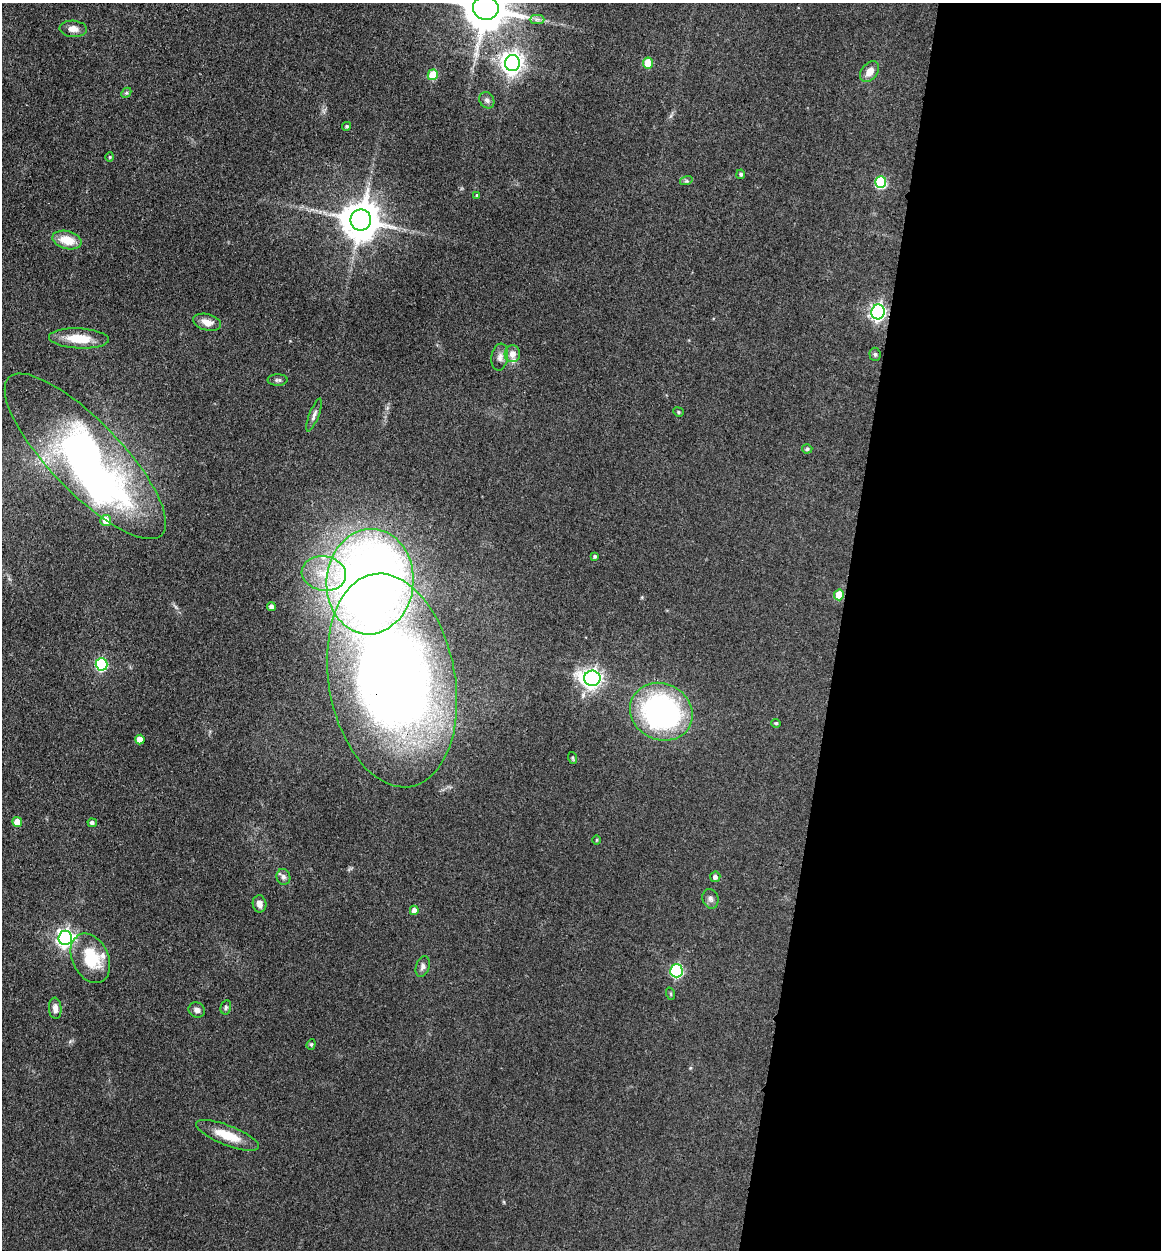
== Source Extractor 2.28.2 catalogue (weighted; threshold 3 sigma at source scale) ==
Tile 12 of 4 x 4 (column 4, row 3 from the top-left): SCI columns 3736-4894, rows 1268-2515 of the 5198 x 5223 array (HDU 1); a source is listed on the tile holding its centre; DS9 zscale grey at full resolution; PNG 1163 x 1252 px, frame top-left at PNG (2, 3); each listed source drawn as its Kron ellipse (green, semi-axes under 4 px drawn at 4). Shown black and unused: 28% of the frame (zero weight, under 3 of 4 exposures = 3% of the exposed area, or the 3 px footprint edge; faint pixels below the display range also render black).
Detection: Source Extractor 2.28.2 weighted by HDU 2 'WHT'; one run over the whole footprint, this tile lists its part. Background 0.0721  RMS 0.0069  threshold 0.0309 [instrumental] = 3 sigma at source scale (4.5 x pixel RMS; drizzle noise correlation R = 1.50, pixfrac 1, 0.05/0.05 arcsec/px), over >= 5 px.
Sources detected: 63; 1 inside a brighter object's white glare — neither listed nor drawn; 3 inside a brighter listed object's ellipse — not listed separately; the other 59 listed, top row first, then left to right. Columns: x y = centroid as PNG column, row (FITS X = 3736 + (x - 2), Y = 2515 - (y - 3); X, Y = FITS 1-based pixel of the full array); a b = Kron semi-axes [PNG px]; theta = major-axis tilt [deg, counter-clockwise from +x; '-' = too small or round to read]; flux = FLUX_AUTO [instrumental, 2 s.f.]
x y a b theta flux
486 8 13 12 - 2800
537 19 7 4 0 1.9
73 29 13 8 -4 4.7
512 63 8 7 - 440
648 63 5 5 - 18
870 71 12 8 52 5.6
433 75 5 5 - 23
126 93 6 4 44 1.1
487 100 8 7 - 2.4
347 126 4 4 - 1.2
110 157 4 4 - 0.7
741 174 4 4 - 1.3
686 181 6 4 17 1.1
881 182 6 5 - 52
476 195 4 3 - 0.66
361 220 10 10 - 2000
67 240 15 9 -14 13
878 312 7 6 - 200
207 322 14 8 -15 6.3
79 338 30 10 -3 17
512 354 8 7 - 5
875 354 6 5 - 1.2
500 357 13 8 81 4
278 380 10 5 1 1.7
678 412 5 4 - 0.99
314 415 17 5 69 2.7
807 449 5 4 - 1.2
85 456 110 35 -46 280
106 520 5 5 - 10
595 556 4 3 - 1.2
324 573 22 17 -10 21
370 582 53 43 86 790
839 595 5 5 - 17
271 606 4 4 - 2.3
102 664 6 6 - 71
592 678 8 7 - 320
392 680 108 63 -80 750
661 712 32 28 -27 160
776 723 5 4 - 0.86
140 739 5 4 - 6.7
573 758 6 4 -71 0.86
17 822 5 5 - 8.6
92 823 5 4 - 2
597 840 5 3 - 0.62
283 877 8 7 - 2.4
715 877 5 5 - 2.3
710 899 10 8 -75 2.5
259 904 8 7 - 3.4
414 910 4 4 - 4
65 938 7 7 - 250
90 958 26 18 -65 29
423 967 10 6 73 2.4
676 971 6 6 - 74
671 994 6 4 -72 0.82
226 1007 7 5 76 1.4
55 1008 11 6 -84 3.7
197 1010 8 7 - 2.8
311 1044 5 4 - 0.85
227 1135 33 10 -21 17
Overlapping masked pixels (flux is a lower limit): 3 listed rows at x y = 486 8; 839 595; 392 680
Isophote crosses this tile's border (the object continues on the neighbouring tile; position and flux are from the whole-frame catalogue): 1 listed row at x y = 486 8